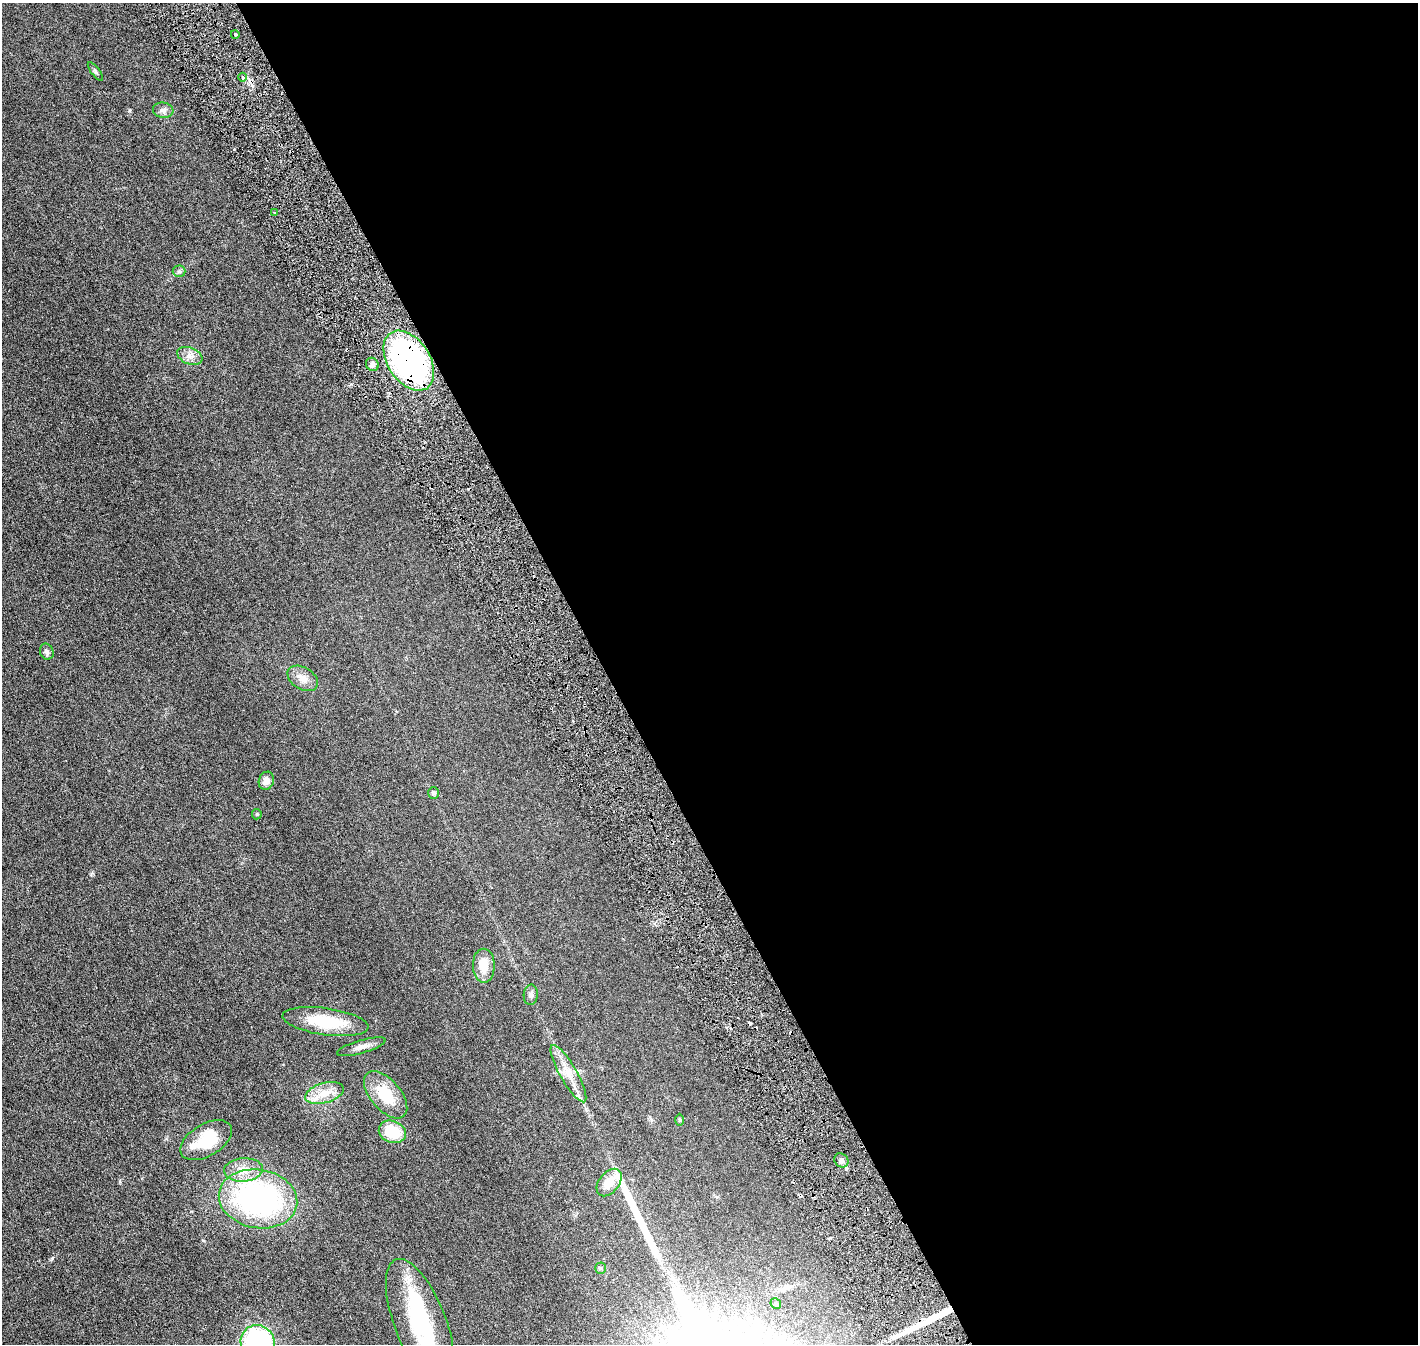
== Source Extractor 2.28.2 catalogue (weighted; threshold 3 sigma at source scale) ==
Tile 8 of 4 x 4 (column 4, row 2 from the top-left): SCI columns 4329-5744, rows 2868-4209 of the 5818 x 5839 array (HDU 1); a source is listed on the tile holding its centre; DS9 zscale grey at full resolution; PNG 1420 x 1346 px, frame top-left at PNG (2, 3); each listed source drawn as its Kron ellipse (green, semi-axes under 4 px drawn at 4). Shown black and unused: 57% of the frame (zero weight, under 3 of 6 exposures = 1% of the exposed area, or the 3 px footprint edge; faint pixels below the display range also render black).
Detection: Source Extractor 2.28.2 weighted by HDU 2 'WHT'; one run over the whole footprint, this tile lists its part. Background 0.0254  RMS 0.0043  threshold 0.0176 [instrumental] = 3 sigma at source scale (4.09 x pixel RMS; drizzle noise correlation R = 1.36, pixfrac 0.8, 0.05/0.05 arcsec/px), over >= 5 px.
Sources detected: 39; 1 inside a brighter object's white glare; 4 cosmic-ray / hot-pixel residue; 2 long thin detections or spike segments (spike, bleed or trail) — neither listed nor drawn; the other 32 listed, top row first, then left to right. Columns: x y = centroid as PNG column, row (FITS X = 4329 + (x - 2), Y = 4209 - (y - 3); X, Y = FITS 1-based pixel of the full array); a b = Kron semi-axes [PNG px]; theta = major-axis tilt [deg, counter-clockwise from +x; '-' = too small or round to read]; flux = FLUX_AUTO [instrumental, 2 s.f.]
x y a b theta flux
235 34 4 2 - 0.34
95 71 11 4 -54 0.62
243 77 4 4 - 0.46
163 110 10 7 -7 1.4
274 213 4 2 - 0.39
179 271 6 6 - 0.72
190 356 13 8 -22 2.3
409 361 33 21 -56 93
372 364 7 6 - 1.1
47 652 8 6 -66 1.1
303 678 16 11 -31 3.2
266 781 9 7 71 2.2
434 793 6 5 - 0.92
257 814 5 5 - 0.42
484 966 17 11 -89 5.4
531 995 10 7 85 1.1
325 1022 43 13 -8 16
361 1047 25 6 16 2.5
568 1074 32 8 -60 5.8
324 1093 20 10 16 5.6
386 1095 28 15 -49 12
680 1120 6 4 -90 0.45
392 1132 14 11 -22 12
206 1140 28 16 31 14
841 1160 7 6 - 1.1
243 1170 19 11 4 5.2
609 1182 16 10 51 5.6
258 1199 39 29 -10 80
600 1268 5 5 - 0.52
776 1304 5 5 - 0.64
420 1322 67 26 -69 36
258 1342 17 16 - 54
Overlapping masked pixels (flux is a lower limit): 1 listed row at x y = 409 361
Isophote crosses this tile's border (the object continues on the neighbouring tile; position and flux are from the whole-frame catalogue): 2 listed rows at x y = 420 1322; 258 1342
Unlisted compact peaks at least as high as the median listed source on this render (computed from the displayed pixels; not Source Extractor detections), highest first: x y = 52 1258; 129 110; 92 873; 120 1182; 203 1240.